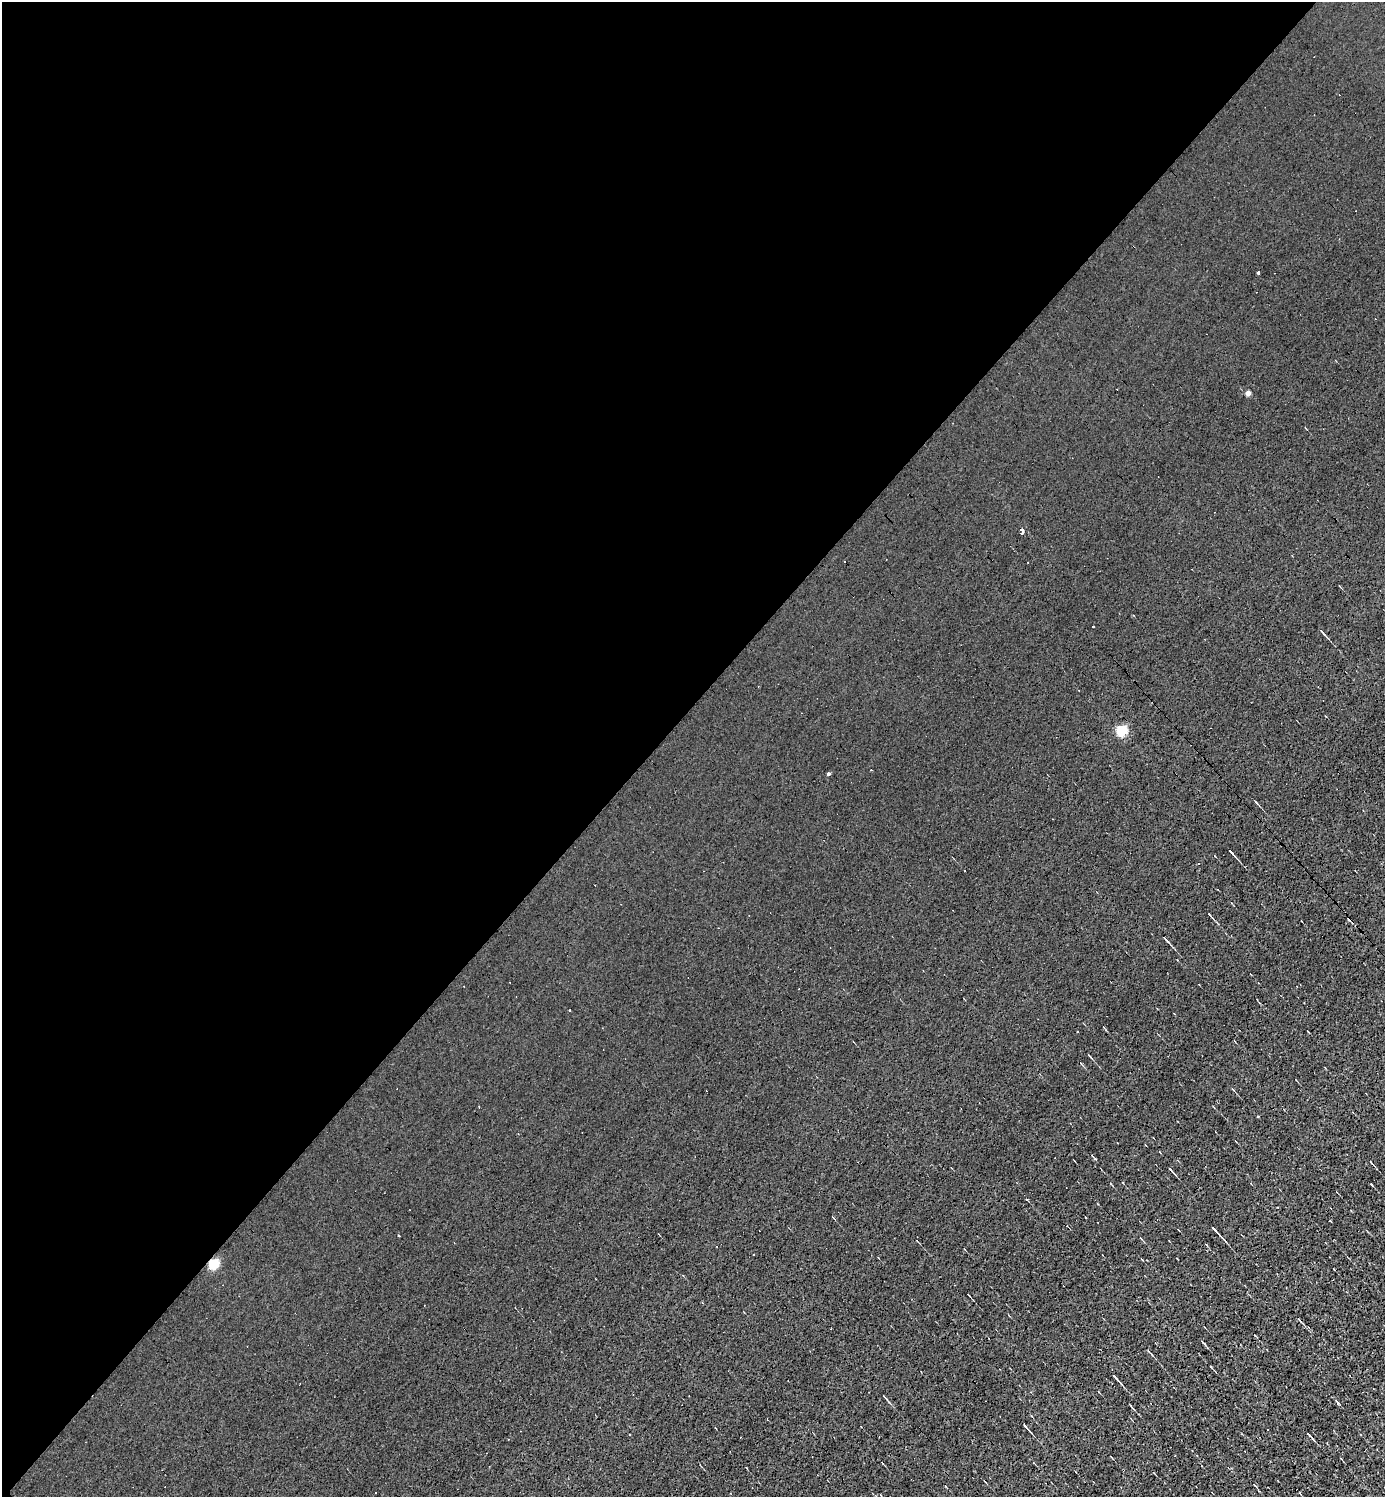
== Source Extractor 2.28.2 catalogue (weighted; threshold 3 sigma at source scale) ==
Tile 5 of 4 x 4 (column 1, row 2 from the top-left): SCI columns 296-1678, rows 2989-4483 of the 5978 x 5977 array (HDU 1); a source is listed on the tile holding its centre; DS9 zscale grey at full resolution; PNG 1387 x 1499 px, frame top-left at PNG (2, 2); no overlay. Shown black and unused: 47% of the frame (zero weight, under 3 of 4 exposures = <1% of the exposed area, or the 3 px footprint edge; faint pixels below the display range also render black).
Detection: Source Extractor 2.28.2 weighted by HDU 2 'WHT'; one run over the whole footprint, this tile lists its part. Background 0.00236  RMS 0.01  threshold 0.0455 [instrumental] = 3 sigma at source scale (4.5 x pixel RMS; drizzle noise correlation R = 1.50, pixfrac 1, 0.05/0.05 arcsec/px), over >= 5 px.
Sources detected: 44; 18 cosmic-ray / hot-pixel residue — not listed; the other 26 listed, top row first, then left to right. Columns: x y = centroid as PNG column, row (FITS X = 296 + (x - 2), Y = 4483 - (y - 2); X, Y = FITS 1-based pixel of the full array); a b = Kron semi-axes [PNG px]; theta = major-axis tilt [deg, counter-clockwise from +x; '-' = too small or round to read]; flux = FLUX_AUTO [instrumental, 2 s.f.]
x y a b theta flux
1258 272 3 3 - 4.6
1248 393 4 4 - 6.8
1022 531 5 3 - 36
1322 632 9 2 -47 2.2
1121 731 5 5 - 91
828 774 4 4 - 1.6
1256 802 5 3 - 0.91
1231 852 8 2 -50 3.1
1198 864 3 2 - 0.61
1209 914 5 2 - 0.92
1166 939 11 3 -46 2.1
1089 1056 5 2 - 1.2
1371 1162 4 2 - 1
1171 1170 7 2 -49 1.5
1215 1230 13 2 -48 3.6
398 1235 3 3 - 4.7
213 1264 6 5 - 74
969 1295 3 2 - 0.81
1299 1319 5 3 - 1.6
1203 1343 6 3 -50 1.6
1116 1379 6 2 -49 1.6
885 1397 8 3 -48 1.8
1337 1401 9 2 -49 1.5
1131 1405 5 2 - 0.9
1025 1426 8 2 -48 2.1
1308 1434 4 3 - 1.4
Overlapping masked pixels (flux is a lower limit): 1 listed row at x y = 213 1264
Unlisted compact peaks at least as high as the median listed source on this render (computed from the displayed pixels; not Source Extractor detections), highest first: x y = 1095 1159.